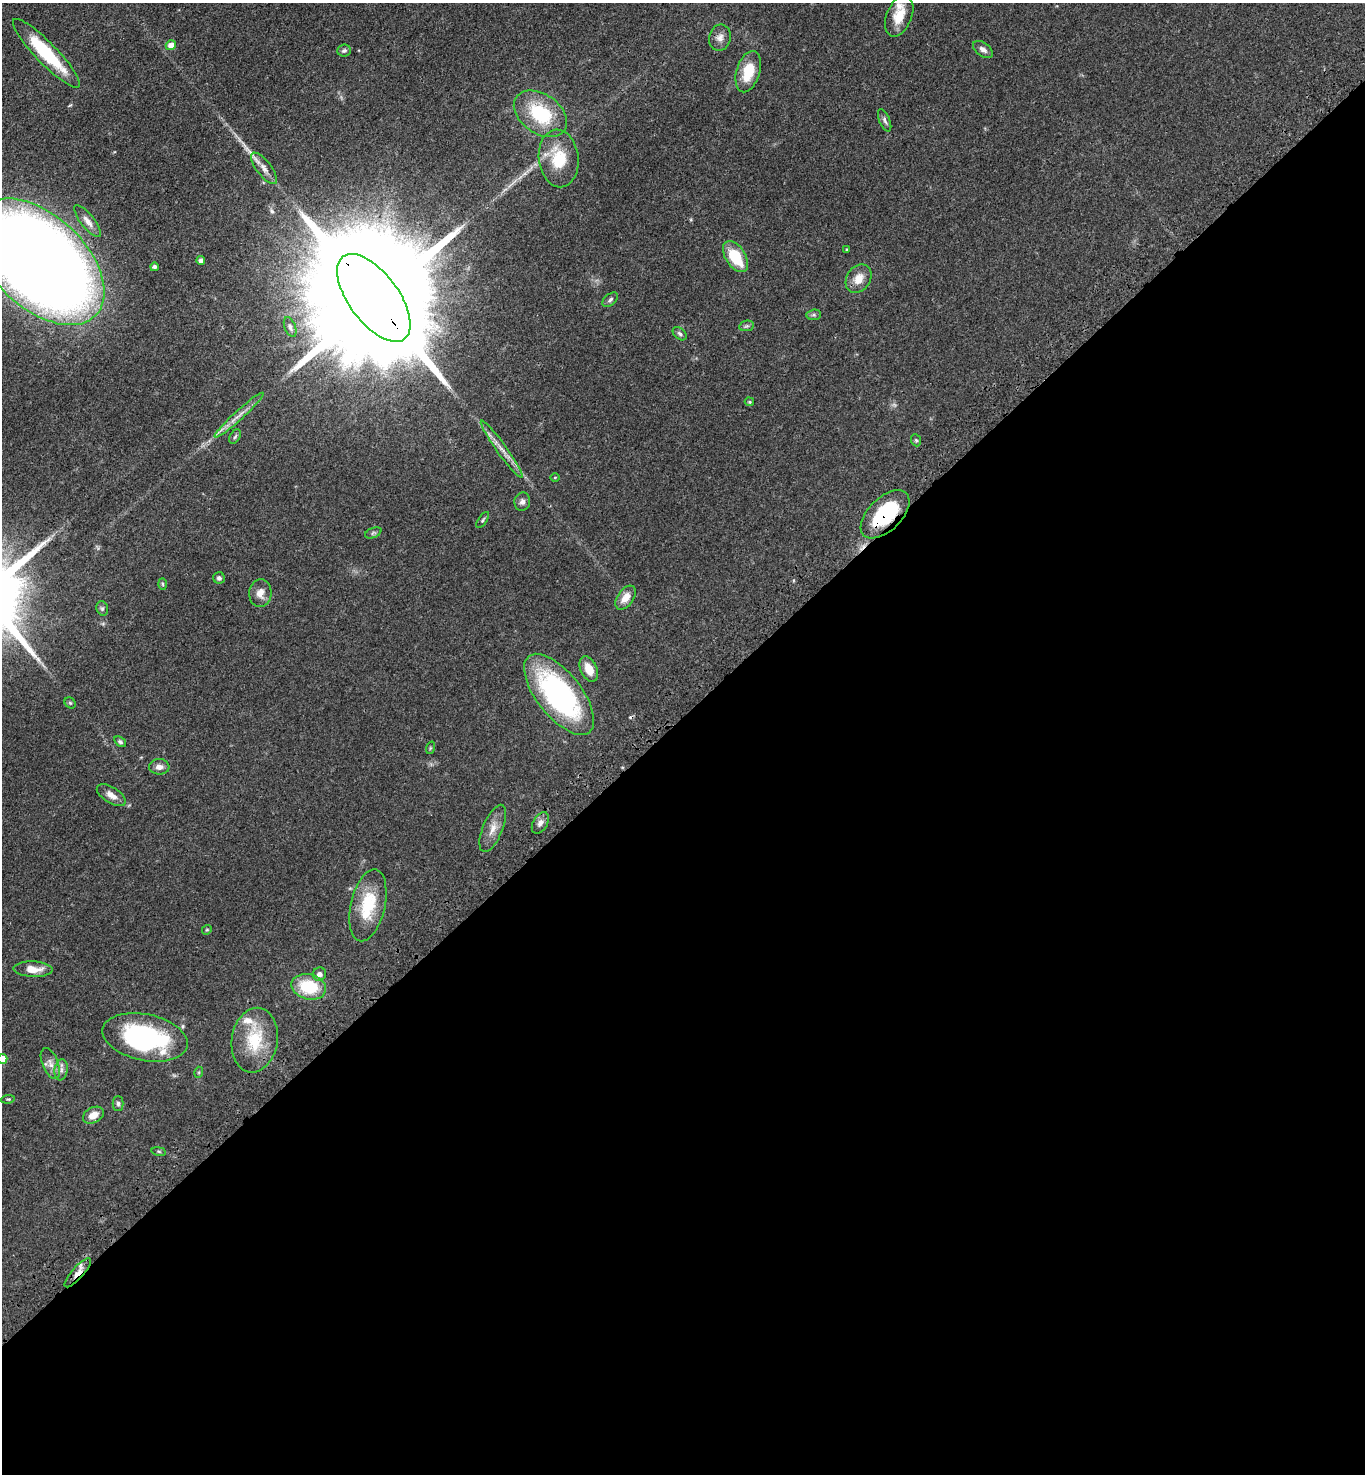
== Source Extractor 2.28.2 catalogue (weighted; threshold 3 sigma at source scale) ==
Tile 15 of 4 x 4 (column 3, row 4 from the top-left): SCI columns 2974-4336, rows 101-1572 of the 6090 x 6092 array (HDU 1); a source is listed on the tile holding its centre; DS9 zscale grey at full resolution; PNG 1367 x 1476 px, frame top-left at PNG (2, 3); each listed source drawn as its Kron ellipse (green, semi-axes under 4 px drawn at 4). Shown black and unused: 52% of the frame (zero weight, under 3 of 4 exposures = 6% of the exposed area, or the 3 px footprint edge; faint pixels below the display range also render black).
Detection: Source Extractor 2.28.2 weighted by HDU 2 'WHT'; one run over the whole footprint, this tile lists its part. Background 0.0438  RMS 0.0052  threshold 0.0233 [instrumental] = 3 sigma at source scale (4.5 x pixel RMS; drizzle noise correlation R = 1.50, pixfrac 1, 0.05/0.05 arcsec/px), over >= 5 px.
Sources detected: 71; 2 too faint to see at this stretch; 1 cosmic-ray / hot-pixel residue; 1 long thin detection or spike segment (spike, bleed or trail) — neither listed nor drawn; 3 inside a brighter listed object's ellipse — not listed separately; the other 64 listed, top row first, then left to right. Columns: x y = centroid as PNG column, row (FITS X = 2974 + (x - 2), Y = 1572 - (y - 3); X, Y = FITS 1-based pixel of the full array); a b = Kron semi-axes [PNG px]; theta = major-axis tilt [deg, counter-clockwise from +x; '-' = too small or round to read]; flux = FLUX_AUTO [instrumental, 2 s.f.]
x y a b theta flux
899 16 21 12 67 9.7
720 38 13 10 78 3.4
171 45 5 5 - 4.1
344 50 7 6 - 1.1
983 50 11 6 -37 2.3
46 53 46 10 -46 32
748 72 21 11 73 13
540 114 29 19 -35 29
885 120 12 5 -68 1.5
559 158 29 20 -83 17
264 168 19 7 -53 4.1
87 221 20 6 -51 3.4
847 249 3 3 - 0.38
735 256 17 10 -56 18
201 260 4 4 - 2.3
40 262 78 46 -44 1200
154 267 4 4 - 1.3
859 279 15 12 58 6.2
374 298 51 25 -53 37000
610 300 9 5 41 1.3
814 315 7 5 6 0.99
746 326 7 5 10 1
290 327 10 5 -69 1.6
680 334 8 5 -39 1.2
749 402 5 4 - 0.54
239 415 32 4 42 4.9
235 437 8 5 62 0.93
916 440 6 4 -67 0.72
502 449 35 5 -54 5.4
555 477 5 3 - 0.41
522 502 9 8 - 2
885 514 30 16 44 37
483 520 9 4 56 0.9
373 533 9 5 22 1
219 578 6 6 - 1.4
162 584 6 4 -88 0.64
260 593 14 11 85 4.4
626 598 13 8 55 5
102 608 7 5 -75 1.1
589 669 13 8 -66 6.8
559 694 49 22 -51 100
70 703 6 5 - 0.69
120 742 6 4 -36 0.93
430 748 6 4 72 0.63
159 767 10 8 1 2.8
111 795 16 8 -31 3.6
540 823 12 7 60 2.8
493 828 25 10 68 5.7
368 905 37 17 77 22
207 930 5 4 - 0.55
33 969 20 7 -2 6.7
319 974 7 6 - 2.4
309 987 17 12 -14 22
145 1037 43 23 -12 80
255 1040 32 23 81 21
2 1059 5 5 - 8
50 1063 16 8 -68 3.6
61 1070 10 6 80 2
199 1072 5 3 - 0.54
8 1099 7 4 6 0.67
118 1103 7 5 -90 1.2
93 1115 11 7 28 5
159 1151 7 4 -9 0.64
78 1273 19 5 48 4.5
Overlapping masked pixels (flux is a lower limit): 3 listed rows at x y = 374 298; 885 514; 78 1273
Isophote crosses this tile's border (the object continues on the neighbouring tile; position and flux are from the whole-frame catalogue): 2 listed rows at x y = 40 262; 2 1059